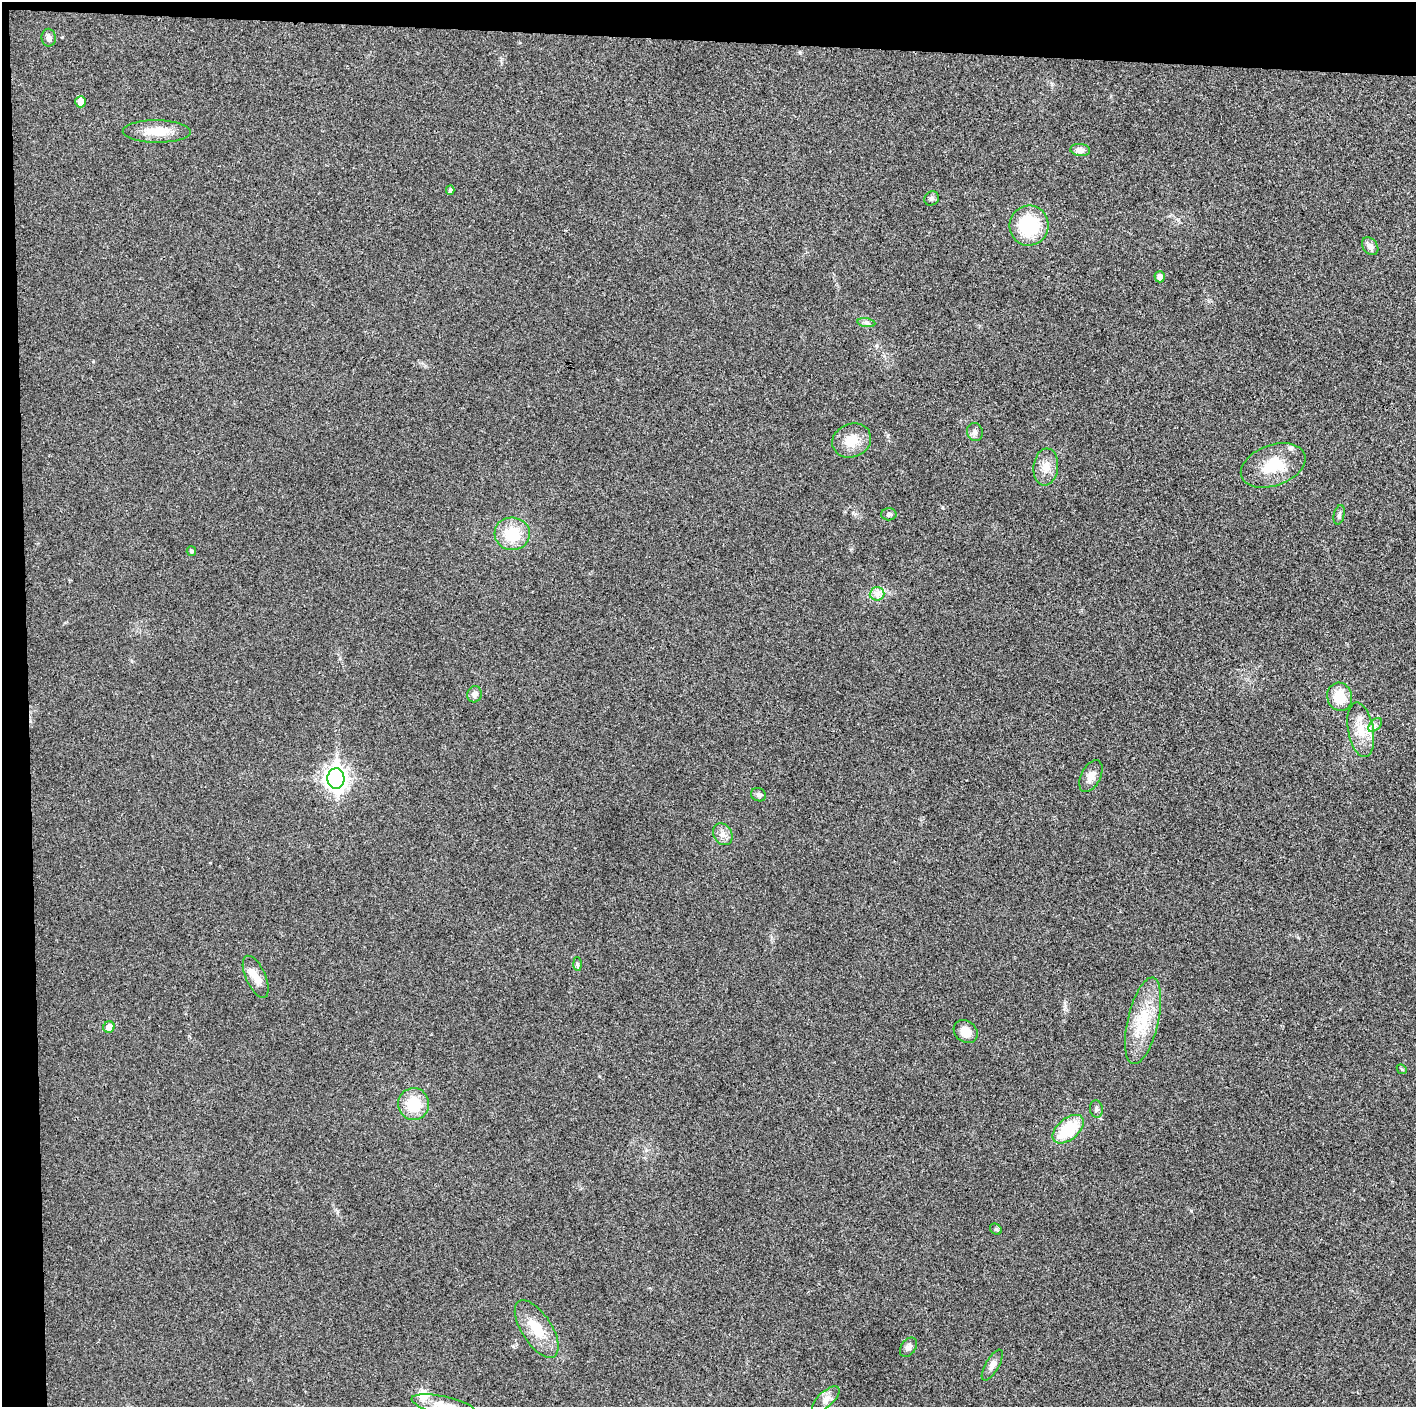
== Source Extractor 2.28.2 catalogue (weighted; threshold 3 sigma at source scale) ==
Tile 1 of 3 x 3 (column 1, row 1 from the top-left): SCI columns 1-1414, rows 2817-4221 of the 4252 x 4226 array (HDU 1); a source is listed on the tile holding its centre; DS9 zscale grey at full resolution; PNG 1418 x 1409 px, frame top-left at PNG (2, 2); each listed source drawn as its Kron ellipse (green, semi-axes under 4 px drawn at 4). Shown black and unused: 5% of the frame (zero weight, under 3 of 4 exposures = <1% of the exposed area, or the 3 px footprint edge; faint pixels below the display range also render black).
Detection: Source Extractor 2.28.2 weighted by HDU 2 'WHT'; one run over the whole footprint, this tile lists its part. Background 0.0204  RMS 0.0055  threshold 0.025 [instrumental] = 3 sigma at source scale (4.5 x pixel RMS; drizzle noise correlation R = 1.50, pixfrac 1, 0.05/0.05 arcsec/px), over >= 5 px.
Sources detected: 45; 3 inside a brighter listed object's ellipse — not listed separately; the other 42 listed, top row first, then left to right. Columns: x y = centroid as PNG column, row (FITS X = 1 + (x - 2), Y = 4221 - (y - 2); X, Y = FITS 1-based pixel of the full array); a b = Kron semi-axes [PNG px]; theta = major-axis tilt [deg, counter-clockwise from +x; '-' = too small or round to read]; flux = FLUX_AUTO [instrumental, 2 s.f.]
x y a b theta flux
49 38 9 7 -83 2
81 102 6 5 - 6.7
157 131 34 11 0 12
1080 150 10 6 -5 2.9
450 190 5 4 - 1
932 198 8 6 42 1.5
1029 226 20 19 - 31
1370 246 10 7 -51 3.1
1160 277 5 5 - 4
866 323 9 4 -9 1.4
975 432 9 8 - 2.1
852 440 20 16 22 10
1273 465 33 20 20 19
1046 467 19 12 83 6.8
889 514 7 6 - 1.6
1339 515 10 5 76 1.5
512 534 18 16 -6 18
191 551 5 4 - 1.1
877 594 7 7 - 2.5
474 694 8 7 - 2.5
1340 697 14 12 -74 12
1375 725 8 5 45 1.8
1361 730 27 12 -80 12
1091 776 17 9 63 4.7
336 779 10 8 -88 350
759 795 8 6 -26 1.5
723 834 11 9 -59 3.5
578 964 7 4 -88 0.89
256 977 23 9 -66 6.2
1143 1021 44 15 77 22
109 1027 6 5 - 5.7
966 1032 13 10 -38 6.9
1402 1069 5 4 - 0.67
414 1104 16 15 - 17
1096 1109 8 6 -83 1.5
1068 1129 18 10 40 25
996 1229 6 5 - 0.91
537 1329 33 15 -57 15
908 1347 11 7 55 2.1
992 1365 17 7 60 3.1
826 1399 17 7 43 3.4
443 1405 32 9 -12 7.8
Isophote crosses this tile's border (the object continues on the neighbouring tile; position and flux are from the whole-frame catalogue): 1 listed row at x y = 443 1405
Unlisted compact peaks at least as high as the median listed source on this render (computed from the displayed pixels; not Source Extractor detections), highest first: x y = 1191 1211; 942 507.